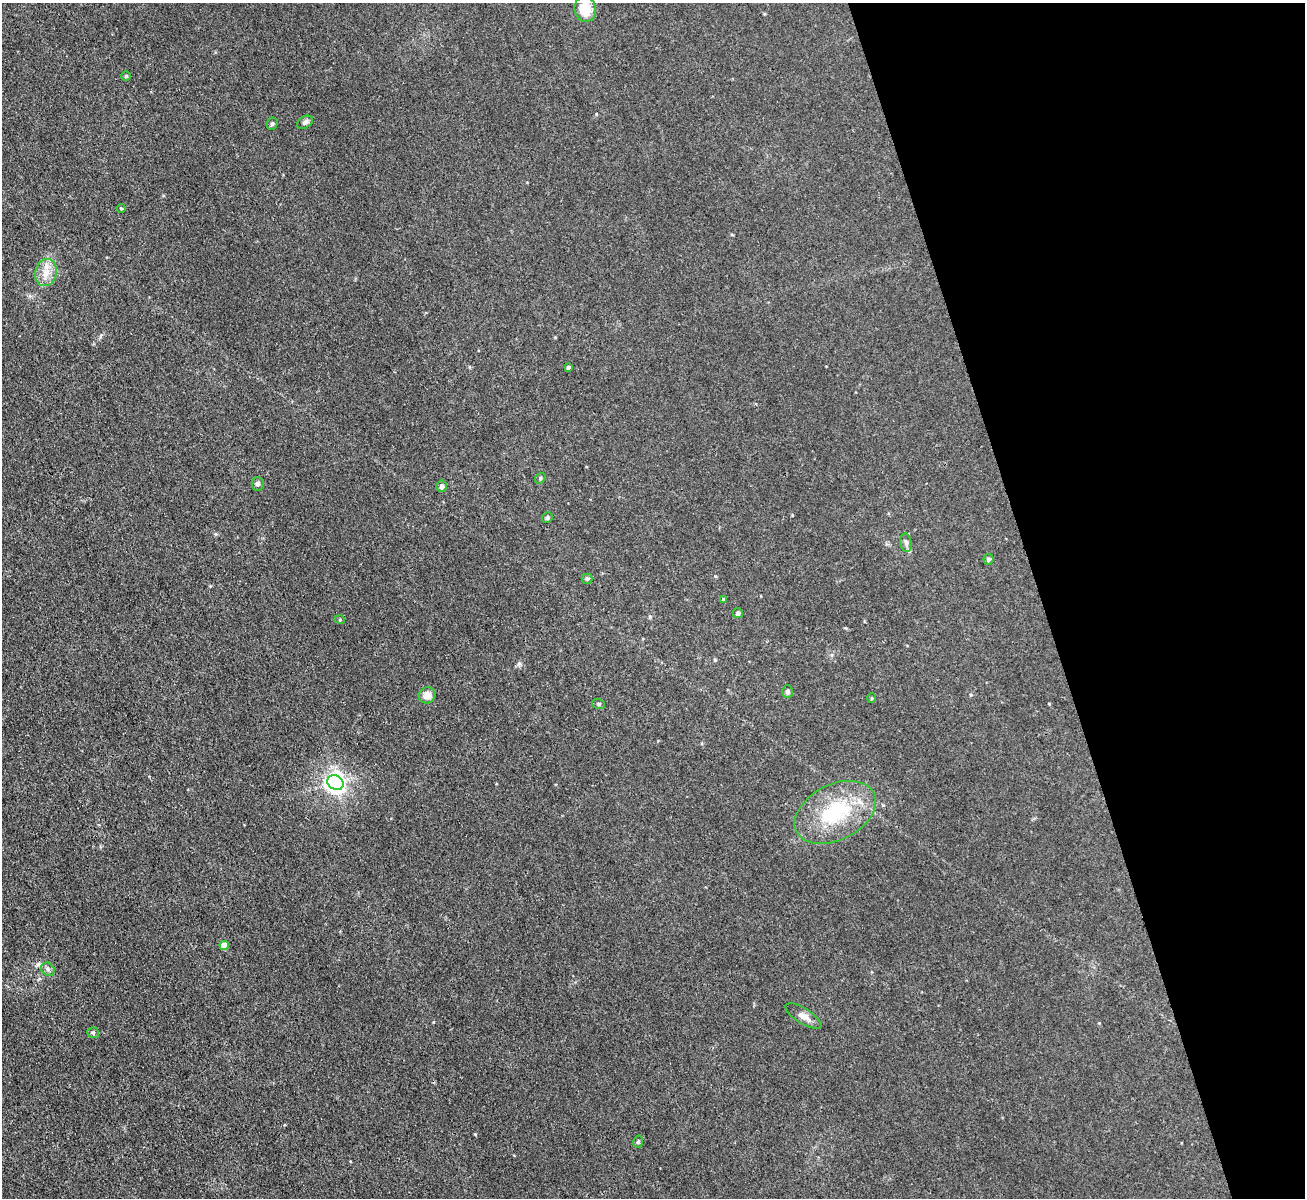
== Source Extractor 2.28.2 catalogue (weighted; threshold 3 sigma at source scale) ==
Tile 12 of 4 x 4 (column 4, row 3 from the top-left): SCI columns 3911-5213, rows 1341-2536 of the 5214 x 5196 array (HDU 1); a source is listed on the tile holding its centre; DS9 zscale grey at full resolution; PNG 1307 x 1200 px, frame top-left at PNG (2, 3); each listed source drawn as its Kron ellipse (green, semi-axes under 4 px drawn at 4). Shown black and unused: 20% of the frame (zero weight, under 3 of 4 exposures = <1% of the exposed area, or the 3 px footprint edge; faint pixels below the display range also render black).
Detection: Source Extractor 2.28.2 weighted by HDU 2 'WHT'; one run over the whole footprint, this tile lists its part. Background 0.0411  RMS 0.0057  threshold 0.0255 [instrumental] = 3 sigma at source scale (4.5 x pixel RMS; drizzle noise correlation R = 1.50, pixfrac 1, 0.05/0.05 arcsec/px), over >= 5 px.
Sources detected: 28; all 28 listed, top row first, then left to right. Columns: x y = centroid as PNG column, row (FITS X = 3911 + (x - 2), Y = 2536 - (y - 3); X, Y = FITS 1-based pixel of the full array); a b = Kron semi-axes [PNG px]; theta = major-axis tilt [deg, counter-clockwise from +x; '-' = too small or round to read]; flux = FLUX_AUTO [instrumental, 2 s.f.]
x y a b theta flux
585 9 13 10 -77 12
126 76 4 4 - 0.75
305 122 8 6 32 1.7
272 124 6 5 - 1.2
121 208 4 4 - 0.58
46 272 13 11 78 6.3
568 367 4 3 - 1.2
540 478 6 5 - 0.9
258 484 7 6 - 1.7
442 486 6 5 - 2.3
547 518 5 5 - 1.1
906 543 9 6 -80 1.8
988 559 5 5 - 1.2
587 579 5 5 - 0.85
723 599 4 3 - 0.58
738 613 5 5 - 1.3
340 620 5 3 - 0.47
788 692 6 5 - 1.4
427 695 8 8 - 4.7
872 698 5 3 - 0.52
599 704 6 5 - 1.2
335 783 8 7 - 320
835 812 43 27 27 42
224 945 4 4 - 8.9
48 969 7 6 - 1.4
803 1016 20 7 -32 4.1
93 1033 6 5 - 0.87
638 1142 6 4 75 0.92
Unlisted compact peaks at least as high as the median listed source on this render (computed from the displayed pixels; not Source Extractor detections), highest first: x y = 475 1134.